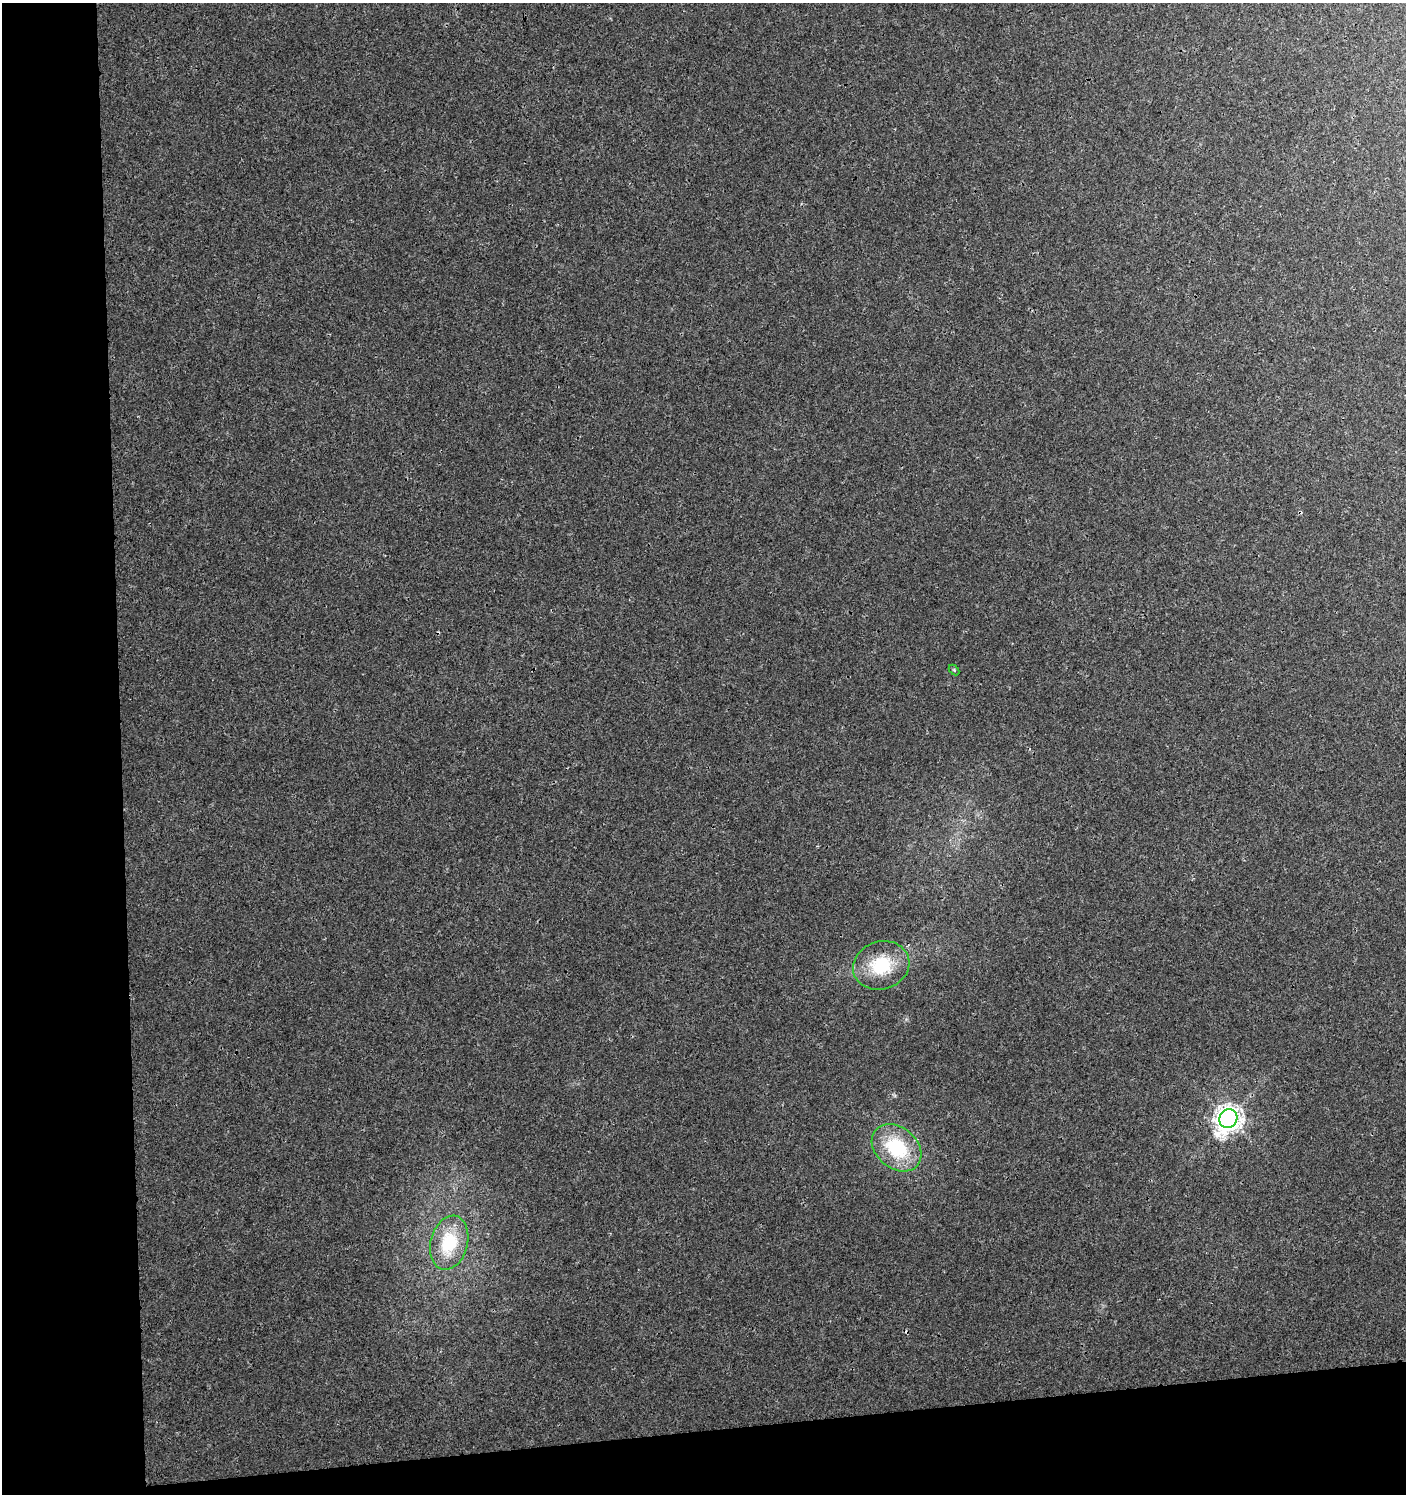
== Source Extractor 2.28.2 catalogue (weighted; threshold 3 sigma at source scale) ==
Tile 7 of 3 x 3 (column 1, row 3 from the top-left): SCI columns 8-1411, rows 44-1535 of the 4266 x 4562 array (HDU 1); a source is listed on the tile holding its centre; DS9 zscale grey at full resolution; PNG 1408 x 1496 px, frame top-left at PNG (2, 3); each listed source drawn as its Kron ellipse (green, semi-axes under 4 px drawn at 4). Shown black and unused: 13% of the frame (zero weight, under 3 of 4 exposures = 4% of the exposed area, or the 3 px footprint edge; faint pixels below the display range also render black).
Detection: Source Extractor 2.28.2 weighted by HDU 2 'WHT'; one run over the whole footprint, this tile lists its part. Background 0.00421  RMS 0.0021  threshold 0.00923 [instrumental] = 3 sigma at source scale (4.5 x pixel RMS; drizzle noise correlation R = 1.50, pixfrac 1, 0.0396/0.0396 arcsec/px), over >= 5 px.
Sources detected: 6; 1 cosmic-ray / hot-pixel residue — neither listed nor drawn; the other 5 listed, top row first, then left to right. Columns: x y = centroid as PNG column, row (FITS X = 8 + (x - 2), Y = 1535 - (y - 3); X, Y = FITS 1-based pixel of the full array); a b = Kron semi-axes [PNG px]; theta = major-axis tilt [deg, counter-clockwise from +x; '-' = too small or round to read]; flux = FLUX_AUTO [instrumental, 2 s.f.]
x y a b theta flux
954 670 6 4 -45 0.24
881 965 28 24 17 10
1228 1118 9 9 - 200
897 1148 27 20 -40 14
449 1243 27 18 75 11